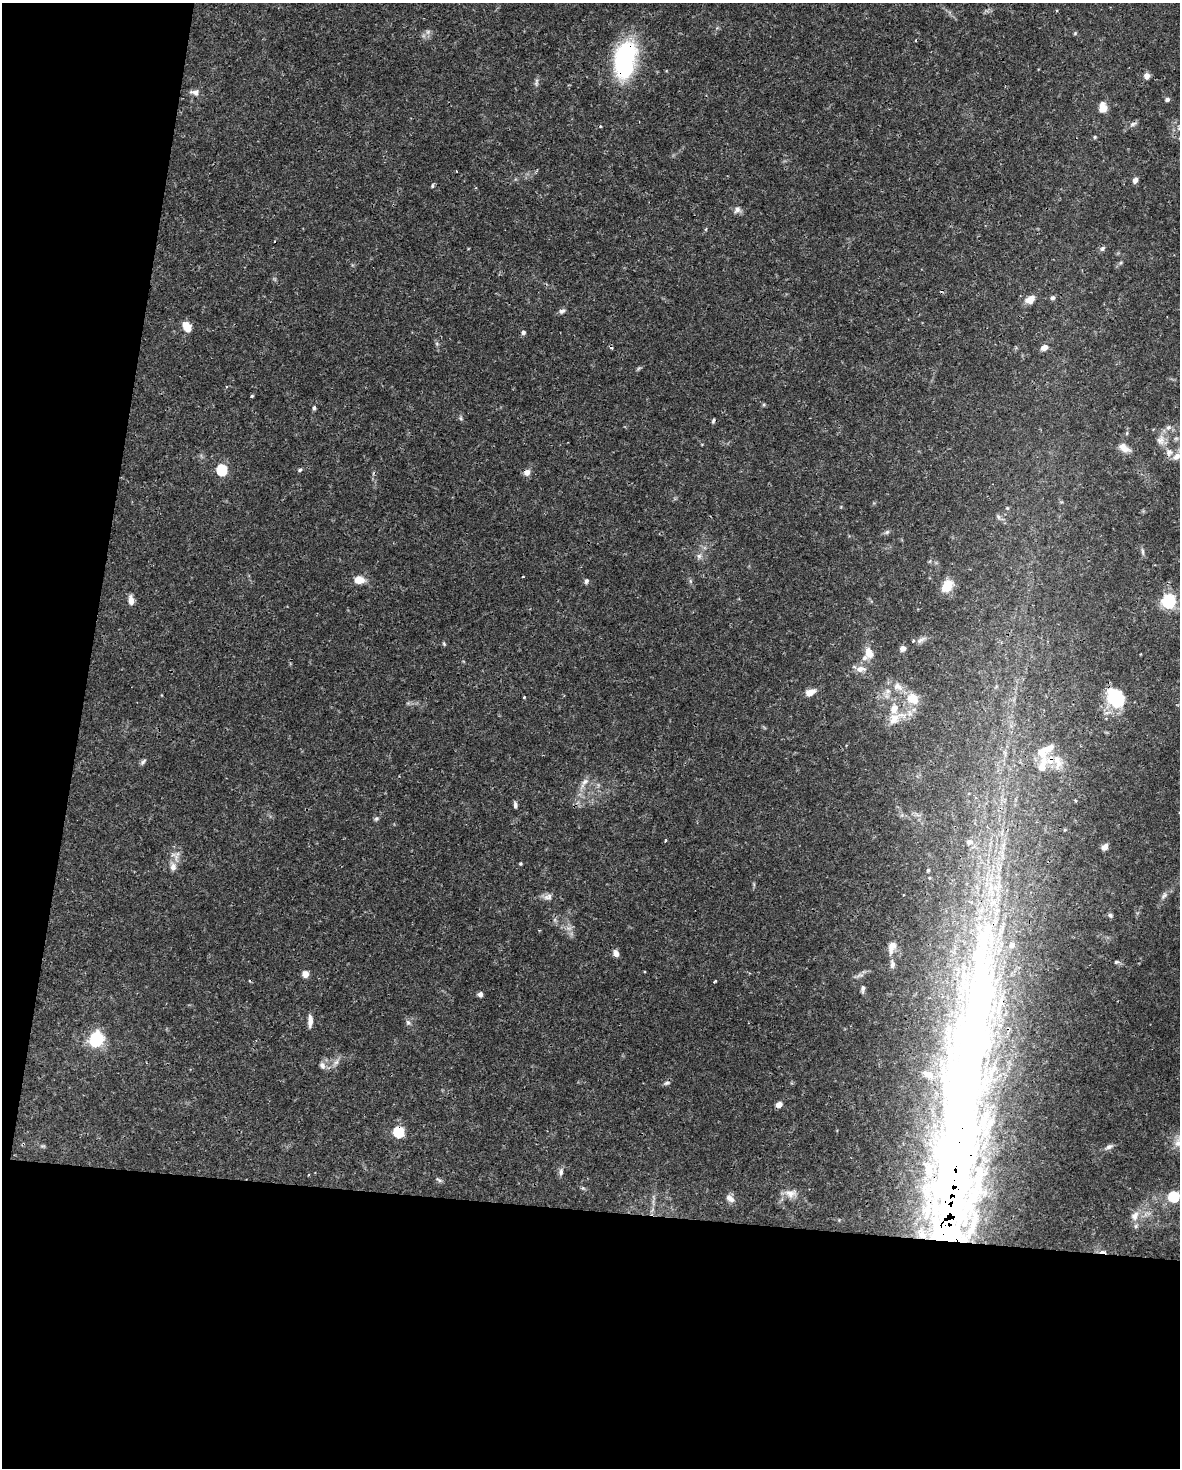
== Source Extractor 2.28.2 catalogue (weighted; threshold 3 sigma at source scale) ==
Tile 9 of 4 x 3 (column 1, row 3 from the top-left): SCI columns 4-1181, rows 228-1693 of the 4716 x 4739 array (HDU 1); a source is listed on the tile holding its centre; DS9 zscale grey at full resolution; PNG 1182 x 1470 px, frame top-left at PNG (2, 3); no overlay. Shown black and unused: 24% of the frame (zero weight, under 3 of 4 exposures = <1% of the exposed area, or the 3 px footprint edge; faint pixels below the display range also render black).
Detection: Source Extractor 2.28.2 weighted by HDU 2 'WHT'; one run over the whole footprint, this tile lists its part. Background 0.0444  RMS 0.0019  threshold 0.00835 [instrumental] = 3 sigma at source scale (4.5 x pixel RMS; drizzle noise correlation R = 1.50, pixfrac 1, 0.05/0.05 arcsec/px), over >= 5 px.
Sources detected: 116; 3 inside a brighter object's white glare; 2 cosmic-ray / hot-pixel residue — not listed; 16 inside a brighter listed object's ellipse — not listed separately; the other 95 listed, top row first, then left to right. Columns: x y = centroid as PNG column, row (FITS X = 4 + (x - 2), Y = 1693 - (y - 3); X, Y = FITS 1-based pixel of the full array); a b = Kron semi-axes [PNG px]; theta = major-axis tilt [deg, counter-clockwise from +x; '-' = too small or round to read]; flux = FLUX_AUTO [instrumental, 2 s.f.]
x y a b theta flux
428 31 7 4 19 0.39
1075 33 5 3 - 0.2
625 59 38 20 80 23
1147 76 6 5 - 1.3
195 92 13 7 -4 0.99
1167 99 5 5 - 0.56
1103 107 14 10 -85 1.5
1133 124 10 3 32 0.48
1095 137 5 4 - 0.24
1135 180 7 5 69 0.9
432 186 6 4 87 0.28
737 210 10 8 48 0.74
706 229 6 3 71 0.18
1102 248 8 6 45 0.44
1053 298 7 6 - 0.42
1030 300 10 7 37 2
562 311 8 6 14 0.54
187 326 9 6 -59 3.6
523 332 6 5 - 0.48
437 344 6 4 -72 0.31
1044 347 9 7 22 1
639 368 7 4 19 0.28
252 396 4 4 - 0.21
314 408 5 4 - 0.32
461 418 6 4 -61 0.31
713 421 7 4 76 0.3
1168 427 8 7 - 0.7
1161 440 15 11 78 1.7
1124 448 17 9 -30 1.6
1177 456 12 9 42 1.4
222 469 6 5 - 17
300 470 5 4 - 0.3
527 472 8 7 - 1.1
1007 508 5 5 - 0.22
998 517 7 5 -48 0.4
887 532 7 5 44 0.37
1143 552 10 4 -85 0.44
699 556 6 6 - 0.57
523 577 3 2 - 0.15
359 580 10 7 -3 2.5
586 581 7 5 71 0.43
690 581 6 4 -89 0.3
947 586 13 10 53 3.6
131 600 11 6 -83 1.2
1169 601 6 6 - 47
921 640 12 5 30 0.7
444 644 6 4 -65 0.22
902 649 6 6 - 0.88
869 653 13 9 -75 2.1
861 669 13 8 3 1.3
897 686 13 10 -31 1.6
888 691 6 6 - 0.59
810 692 13 7 25 1.6
524 697 4 3 - 0.18
913 699 18 15 -46 3.4
1115 699 22 17 -52 9.5
894 719 18 12 45 2.5
1050 760 21 15 -36 3.8
143 762 10 5 48 0.43
585 782 12 7 49 1.1
515 805 8 4 -82 0.47
376 818 7 5 62 0.36
665 840 4 2 - 0.2
1105 847 8 5 47 0.92
521 864 4 4 - 0.2
173 867 11 8 -87 1.2
928 870 4 3 - 0.27
1164 895 11 6 49 0.71
548 897 13 7 16 0.93
1110 915 7 6 - 0.37
892 946 12 9 60 1.3
616 953 8 6 -70 1
1116 962 7 5 13 0.35
892 964 11 6 87 0.65
305 974 6 6 - 1.4
715 981 4 2 - 0.23
863 988 9 5 85 0.54
480 994 6 5 - 0.59
310 1021 14 5 90 1.1
408 1023 8 6 -73 0.53
973 1033 361 48 82 310
96 1039 7 6 - 31
336 1062 10 5 59 0.77
322 1065 10 8 -67 0.9
667 1083 9 5 22 0.47
779 1104 6 5 - 1.3
398 1132 6 6 - 16
1178 1143 15 10 75 1.8
1109 1147 10 6 22 0.66
561 1172 10 6 83 0.66
439 1180 10 4 -40 0.36
790 1193 16 11 5 1.8
1174 1196 6 6 - 17
730 1198 13 7 -40 0.99
1135 1216 13 10 58 1.7
Overlapping masked pixels (flux is a lower limit): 5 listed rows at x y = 625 59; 527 472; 1050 760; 973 1033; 398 1132
Isophote crosses this tile's border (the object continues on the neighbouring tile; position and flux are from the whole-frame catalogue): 2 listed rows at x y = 1177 456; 1178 1143